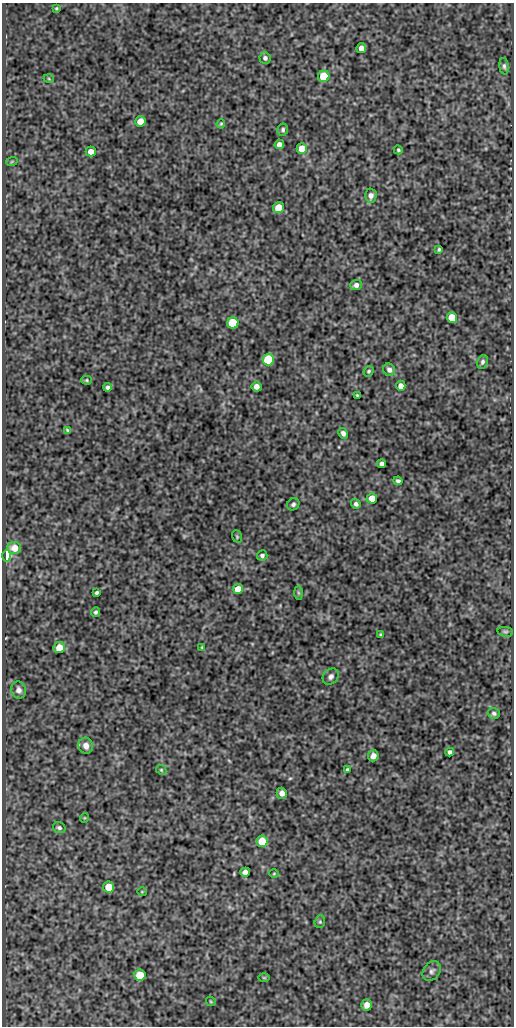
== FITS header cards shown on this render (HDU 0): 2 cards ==
NAXIS1  =                  512
NAXIS2  =                 1024

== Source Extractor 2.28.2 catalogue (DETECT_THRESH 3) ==
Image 512 x 1024 px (HDU 0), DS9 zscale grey, 1 PNG px = 1 image px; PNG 516 x 1028 px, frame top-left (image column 1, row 1024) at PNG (2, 3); each listed source drawn as its Kron ellipse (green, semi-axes under 4 px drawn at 4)
Background 88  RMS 0.52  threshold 1.57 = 3 sigma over >= 5 px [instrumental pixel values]
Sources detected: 70; all 70 listed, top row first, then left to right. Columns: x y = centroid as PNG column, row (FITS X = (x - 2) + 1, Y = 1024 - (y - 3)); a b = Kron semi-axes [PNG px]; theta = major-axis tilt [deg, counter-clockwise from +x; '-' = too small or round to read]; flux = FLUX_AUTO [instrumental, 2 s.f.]
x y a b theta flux
56 8 4 3 - 38
361 48 5 5 - 210
265 58 5 5 - 100
504 66 8 4 -84 77
324 76 6 5 - 1100
49 79 5 3 - 29
141 121 5 5 - 410
221 124 5 3 - 42
283 130 6 5 - 81
279 144 5 4 - 150
302 148 5 5 - 520
398 150 4 4 - 48
91 152 5 5 - 280
12 161 6 3 20 34
371 196 7 6 - 160
278 208 5 5 - 720
439 249 4 3 - 47
356 285 5 5 - 120
452 318 5 5 - 760
233 323 5 5 - 2000
268 360 6 5 - 1600
482 362 7 5 67 85
389 370 6 6 - 130
369 371 5 4 - 52
87 380 5 4 - 43
401 386 5 5 - 230
108 387 4 4 - 87
256 387 5 5 - 200
357 395 3 3 - 35
68 430 4 3 - 45
343 433 5 4 - 120
382 464 4 4 - 100
398 481 4 4 - 86
372 498 5 5 - 430
293 504 6 5 - 90
356 504 5 4 - 96
237 536 6 4 -70 51
14 548 7 6 - 400
262 555 5 5 - 87
7 556 6 4 -88 3400
238 589 5 5 - 520
97 592 4 3 - 57
298 593 7 4 -89 55
96 612 5 4 - 74
505 632 8 5 -9 61
380 635 4 4 - 43
59 647 6 5 - 510
202 647 4 3 - 32
331 677 9 7 47 140
19 690 8 7 - 160
494 713 6 5 - 81
86 746 8 7 - 230
450 752 4 4 - 95
373 756 5 5 - 200
161 770 5 4 - 48
347 770 4 3 - 49
282 793 5 5 - 210
84 818 5 3 - 29
59 828 6 5 - 85
262 841 6 5 - 920
245 872 5 4 - 190
274 874 5 3 - 31
109 887 5 5 - 930
142 892 5 3 - 26
320 922 6 5 - 56
432 971 11 8 53 130
140 975 5 5 - 1000
264 978 6 3 -1 34
211 1001 5 3 - 32
367 1005 5 5 - 330